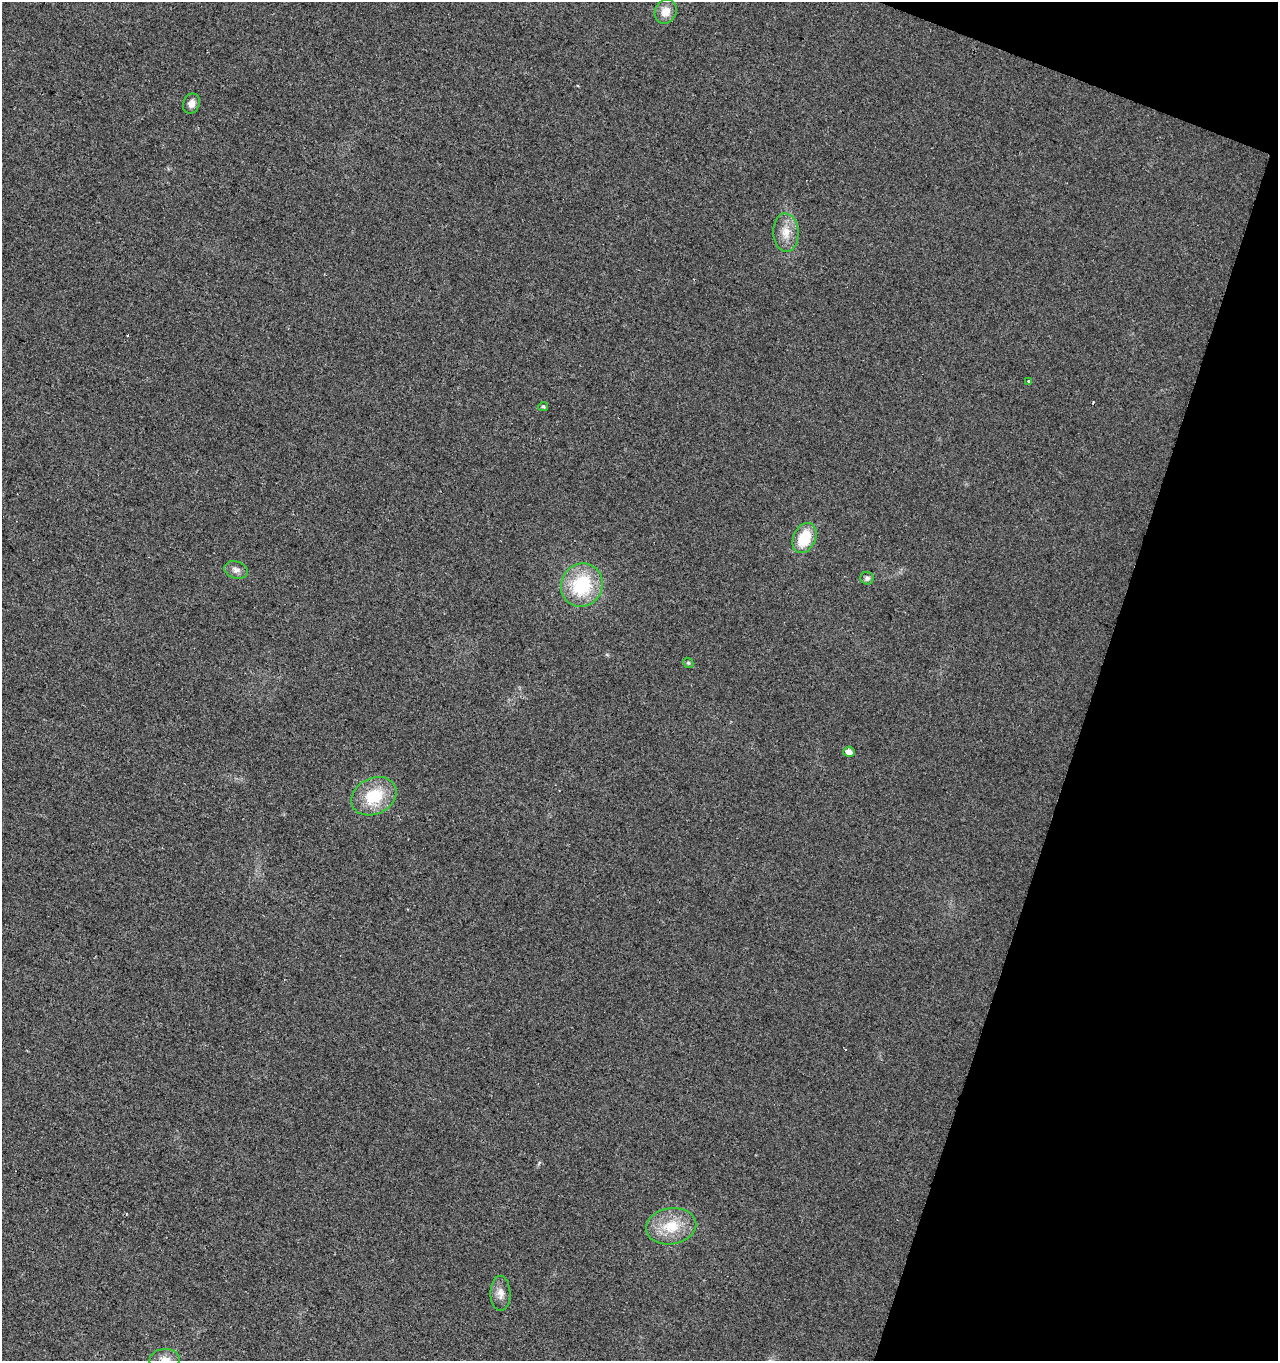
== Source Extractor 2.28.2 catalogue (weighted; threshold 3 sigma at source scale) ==
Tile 8 of 4 x 4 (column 4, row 2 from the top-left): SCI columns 4107-5382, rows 2721-4079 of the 5596 x 5447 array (HDU 1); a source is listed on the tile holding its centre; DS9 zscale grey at full resolution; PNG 1280 x 1363 px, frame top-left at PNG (2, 2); each listed source drawn as its Kron ellipse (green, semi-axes under 4 px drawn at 4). Shown black and unused: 16% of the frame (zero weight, under 2 of 3 exposures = <1% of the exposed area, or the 3 px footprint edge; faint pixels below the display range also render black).
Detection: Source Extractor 2.28.2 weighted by HDU 2 'WHT'; one run over the whole footprint, this tile lists its part. Background 0.0179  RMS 0.0078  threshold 0.0351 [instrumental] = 3 sigma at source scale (4.5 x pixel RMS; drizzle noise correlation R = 1.50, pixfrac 1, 0.0396/0.0396 arcsec/px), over >= 5 px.
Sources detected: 16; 1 cosmic-ray / hot-pixel residue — neither listed nor drawn; the other 15 listed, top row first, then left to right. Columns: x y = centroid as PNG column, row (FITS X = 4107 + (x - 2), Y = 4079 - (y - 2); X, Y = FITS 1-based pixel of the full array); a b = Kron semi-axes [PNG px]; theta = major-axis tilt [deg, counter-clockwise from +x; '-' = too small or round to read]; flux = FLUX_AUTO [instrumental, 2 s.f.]
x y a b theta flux
666 11 12 10 64 8.8
191 103 10 8 68 4.7
786 232 19 12 -87 12
1029 381 3 3 - 0.79
543 407 5 4 - 1.5
804 538 16 11 64 26
236 570 12 8 -17 4.2
867 578 7 6 - 2.4
582 585 22 20 59 49
688 663 5 4 - 0.99
849 752 5 5 - 5.2
374 796 23 18 26 31
671 1226 25 18 8 24
500 1293 17 10 -89 6.6
165 1360 15 11 4 7.7
Isophote crosses this tile's border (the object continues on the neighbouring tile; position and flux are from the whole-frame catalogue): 1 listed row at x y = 165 1360